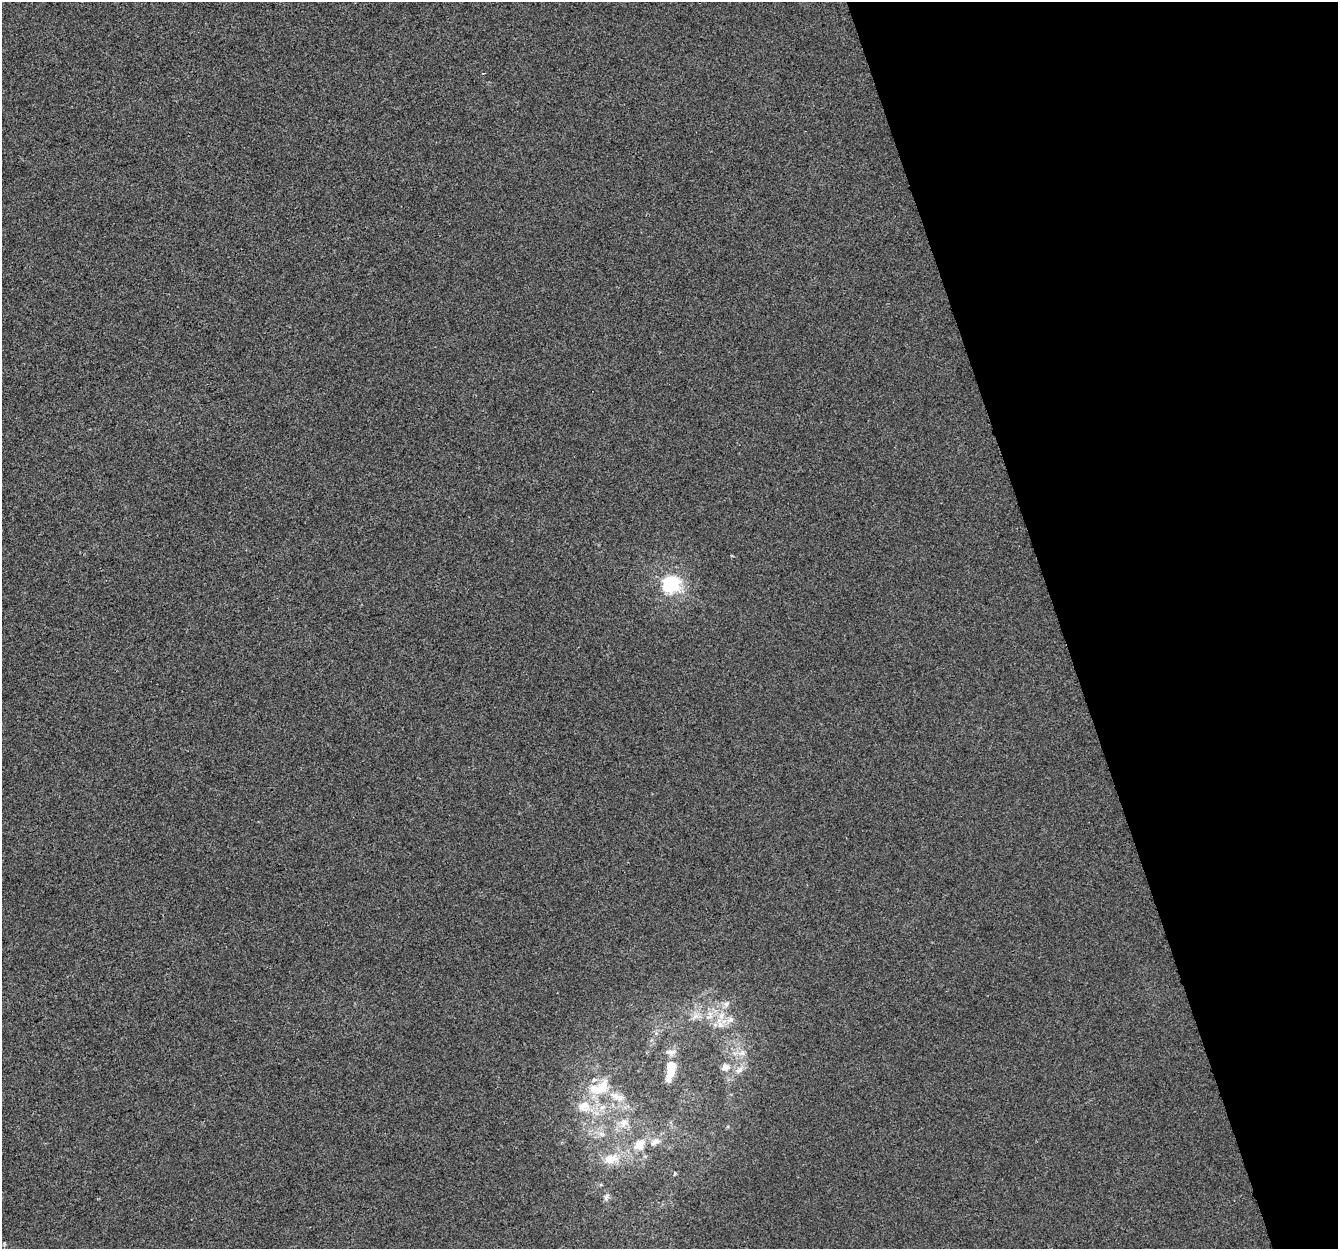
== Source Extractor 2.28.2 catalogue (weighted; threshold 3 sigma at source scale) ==
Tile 12 of 4 x 4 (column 4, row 3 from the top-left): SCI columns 4009-5344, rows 1362-2608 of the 5344 x 5163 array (HDU 1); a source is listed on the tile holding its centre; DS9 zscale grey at full resolution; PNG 1340 x 1251 px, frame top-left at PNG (2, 2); no overlay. Shown black and unused: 21% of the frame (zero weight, under 2 of 3 exposures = <1% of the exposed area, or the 3 px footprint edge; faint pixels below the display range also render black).
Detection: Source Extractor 2.28.2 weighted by HDU 2 'WHT'; one run over the whole footprint, this tile lists its part. Background 1.29e-04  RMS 0.0056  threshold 0.0253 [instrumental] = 3 sigma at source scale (4.5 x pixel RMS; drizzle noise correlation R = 1.50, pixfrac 1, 0.0396/0.0396 arcsec/px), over >= 5 px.
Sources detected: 24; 6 inside a brighter listed object's ellipse — not listed separately; the other 18 listed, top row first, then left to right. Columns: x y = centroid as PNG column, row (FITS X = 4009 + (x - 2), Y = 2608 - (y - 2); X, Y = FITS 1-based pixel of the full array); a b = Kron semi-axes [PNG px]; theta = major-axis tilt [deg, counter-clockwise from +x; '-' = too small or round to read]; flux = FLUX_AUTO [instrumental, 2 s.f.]
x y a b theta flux
670 584 7 6 - 160
726 1004 9 7 35 2.2
721 1015 11 8 72 4.7
695 1016 9 6 21 2.7
730 1020 11 7 28 3.4
671 1052 16 6 0 2.8
671 1066 12 10 76 7.8
726 1067 11 8 16 3.6
739 1070 12 7 36 3.2
668 1080 8 7 - 2.2
602 1088 29 15 52 15
615 1097 15 8 -27 5.1
624 1122 11 11 - 4.7
602 1134 7 6 - 1.9
640 1145 19 14 49 9.5
610 1159 22 13 11 10
675 1173 4 4 - 0.74
606 1197 9 6 55 1.8